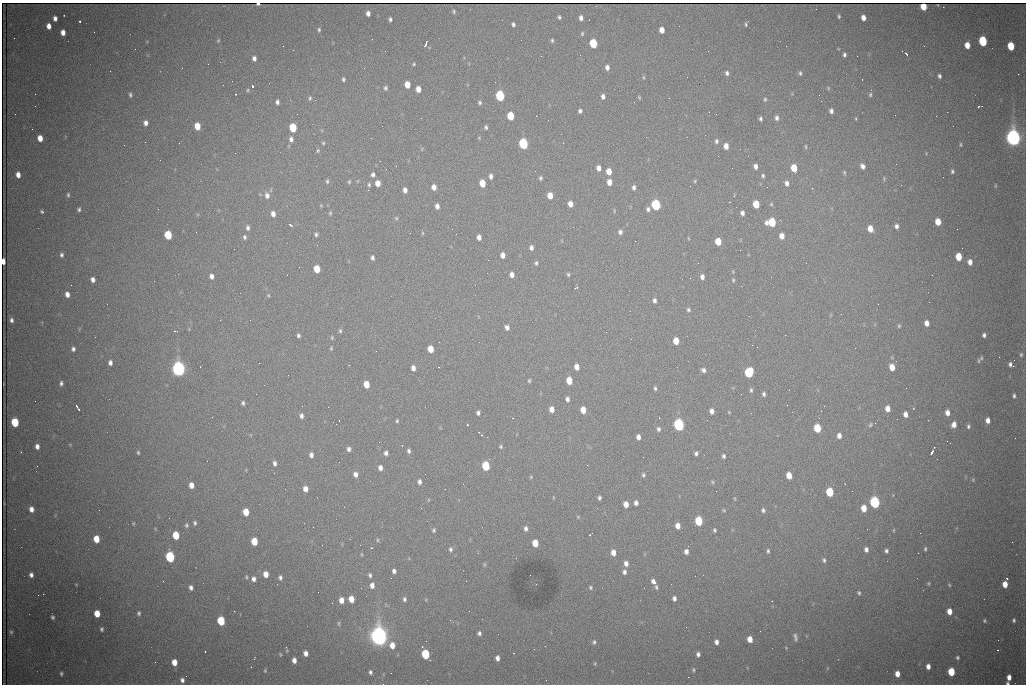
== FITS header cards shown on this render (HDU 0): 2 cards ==
NAXIS1  =                 1024 /fastest changing axis
NAXIS2  =                  682 /next to fastest changing axis

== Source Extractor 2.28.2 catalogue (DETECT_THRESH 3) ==
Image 1024 x 682 px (HDU 0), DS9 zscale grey, 1 PNG px = 1 image px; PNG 1028 x 686 px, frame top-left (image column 1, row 682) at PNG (2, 3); no overlay
Background 2110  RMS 28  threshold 83.1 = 3 sigma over >= 5 px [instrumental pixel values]
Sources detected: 414; all 414 listed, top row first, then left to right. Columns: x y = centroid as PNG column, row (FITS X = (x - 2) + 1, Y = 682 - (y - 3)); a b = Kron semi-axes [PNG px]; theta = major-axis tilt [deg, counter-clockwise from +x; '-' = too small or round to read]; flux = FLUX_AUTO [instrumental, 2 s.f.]
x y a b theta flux
258 4 3 3 - 3.2e+03
923 6 5 5 - 3.9e+04
816 9 2 2 - 1.1e+03
454 11 6 5 - 2.7e+03
368 13 5 4 - 8.2e+03
839 16 4 3 - 2.7e+03
559 17 4 3 - 3.3e+03
55 18 5 4 - 7.8e+03
581 18 5 4 - 7.7e+03
863 18 5 4 - 1.1e+04
390 19 4 3 - 4.0e+03
80 21 3 2 - 4.5e+03
513 24 4 3 - 4.0e+03
746 24 5 3 - 2.4e+03
49 26 5 4 - 1.2e+04
319 30 5 4 - 2.9e+03
662 30 5 4 - 1.7e+04
63 32 5 4 - 1.3e+04
94 32 2 2 - 1.3e+03
582 34 6 4 75 2.7e+03
14 38 2 2 - 1.5e+03
372 39 2 2 - 1.1e+03
218 40 5 3 - 2.1e+03
552 40 5 4 - 2.9e+03
983 41 6 5 - 1.3e+05
426 43 7 3 74 9.6e+03
593 43 6 5 - 9.8e+04
967 45 5 4 - 2.0e+04
1011 46 6 5 - 5.7e+04
293 50 2 2 - 8.7e+02
906 53 4 2 - 3.7e+03
844 55 4 3 - 4.1e+03
857 56 2 2 - 2.1e+03
254 58 5 4 - 6.8e+03
208 64 2 2 - 3.0e+03
414 64 5 4 - 2.2e+03
607 67 6 5 - 7.6e+03
110 71 2 2 - 8.1e+02
727 73 6 5 - 5.0e+03
800 73 5 4 - 3.2e+03
1018 74 2 2 - 1.5e+04
939 76 5 4 - 4.5e+03
644 77 5 3 - 2.3e+03
687 77 2 2 - 9.3e+02
343 79 5 4 - 3.5e+03
862 79 3 2 - 3.8e+03
495 82 2 2 - 8.9e+02
407 84 5 4 - 2.8e+04
252 86 3 3 - 1.1e+05
385 88 5 4 - 4.0e+03
828 88 5 4 - 2.1e+03
418 89 5 4 - 1.5e+04
248 90 5 4 - 2.4e+03
130 95 5 4 - 3.7e+03
870 95 6 5 - 3.4e+03
500 96 6 5 - 1.9e+05
603 96 5 4 - 6.8e+03
639 97 5 3 - 2.3e+03
310 98 6 4 80 3.4e+03
765 99 5 4 - 2.6e+03
315 100 2 2 - 1.3e+03
277 102 5 4 - 5.9e+03
634 102 2 2 - 9.2e+02
480 103 5 4 - 3.5e+03
980 106 5 2 - 2.4e+03
580 111 4 4 - 4.7e+03
831 111 5 4 - 6.5e+03
947 112 2 2 - 3.0e+03
15 114 2 2 - 8.3e+02
297 114 2 2 - 2.4e+03
716 114 2 2 - 7.9e+02
510 116 6 5 - 6.2e+04
536 116 2 2 - 8.6e+02
777 118 6 5 - 5.9e+03
760 119 4 3 - 3.6e+03
856 119 3 3 - 1.7e+03
146 123 5 5 - 8.8e+03
197 126 6 5 - 3.6e+04
382 126 3 2 - 1.5e+03
486 127 4 3 - 3.4e+03
293 128 6 5 - 8.2e+04
40 138 5 4 - 2.0e+04
1013 138 8 6 -82 1.3e+06
291 139 7 6 - 8.1e+03
716 141 6 5 - 4.5e+03
179 143 3 2 - 4.1e+03
323 143 4 4 - 2.5e+03
563 143 2 2 - 9.6e+02
523 144 6 5 - 2.4e+05
124 145 3 2 - 1.9e+03
960 145 5 3 - 2.2e+03
726 146 5 4 - 1.4e+04
806 147 6 3 -89 2.3e+03
318 151 6 5 - 3.3e+03
235 153 2 2 - 1.3e+03
896 164 3 2 - 1.3e+03
755 166 5 4 - 8.5e+03
862 166 6 5 - 7.6e+03
599 168 5 4 - 9.9e+03
732 168 2 2 - 7.0e+02
794 168 6 5 - 3.9e+04
609 171 5 4 - 2.2e+04
952 171 5 4 - 3.6e+03
844 172 6 4 -75 2.6e+03
373 174 5 4 - 5.1e+03
18 175 5 4 - 1.3e+04
491 176 5 4 - 6.8e+03
763 176 5 4 - 3.4e+03
540 178 4 4 - 3.2e+03
884 179 5 4 - 2.3e+03
327 181 6 4 -81 3.3e+03
695 181 5 4 - 2.2e+03
349 182 5 4 - 2.5e+03
609 182 5 4 - 1.5e+04
378 183 5 4 - 1.8e+04
482 183 6 5 - 3.6e+04
787 183 7 5 -73 8.4e+03
369 185 6 5 - 3.3e+03
901 185 2 2 - 1.7e+03
995 186 6 3 -82 1.9e+03
434 187 5 5 - 1.1e+04
634 187 5 4 - 5.3e+03
812 188 3 2 - 3.5e+03
368 190 2 2 - 8.6e+03
405 190 5 4 - 8.9e+03
68 195 6 4 90 3.1e+03
267 195 9 6 -79 1.0e+04
550 195 5 4 - 2.3e+04
570 204 5 4 - 1.4e+04
756 204 6 5 - 4.4e+04
771 204 5 4 - 2.5e+03
321 205 4 4 - 1.8e+03
656 205 6 5 - 2.2e+05
437 206 5 4 - 8.8e+03
79 209 5 4 - 3.6e+03
158 209 2 2 - 8.2e+02
648 209 6 5 - 5.0e+03
614 211 6 3 89 1.8e+03
42 212 4 4 - 2.7e+03
330 213 5 4 - 2.6e+03
742 213 5 4 - 6.4e+03
273 214 6 5 - 9.6e+03
396 218 5 5 - 2.8e+03
780 220 3 2 - 2.5e+03
772 222 6 6 - 8.2e+04
938 222 6 5 - 2.7e+04
290 224 3 3 - 7.7e+03
896 226 5 4 - 6.3e+03
248 228 7 5 -83 5.2e+03
870 229 6 4 -75 2.3e+04
196 232 2 2 - 9.1e+02
620 232 5 5 - 5.5e+03
410 233 2 2 - 7.7e+02
423 233 5 3 - 2.1e+03
316 234 5 4 - 3.6e+03
168 235 6 5 - 8.3e+04
782 236 5 5 - 1.5e+04
244 237 6 5 - 3.9e+03
479 237 5 4 - 1.1e+04
688 238 5 3 - 1.5e+03
718 241 5 5 - 3.9e+04
531 248 5 4 - 6.3e+03
740 250 2 2 - 1.1e+03
61 255 5 5 - 4.3e+03
503 255 5 4 - 1.0e+04
959 257 6 5 - 4.0e+04
372 258 5 4 - 4.5e+03
488 260 3 2 - 2.2e+03
3 261 5 3 - 1.4e+04
970 262 6 5 - 1.0e+04
536 263 5 4 - 3.4e+03
806 263 2 2 - 1.1e+03
317 269 6 5 - 4.4e+04
606 270 2 2 - 1.1e+03
568 274 6 4 -74 2.8e+03
512 275 5 4 - 1.0e+04
932 275 2 2 - 1.1e+03
212 276 5 5 - 8.1e+03
702 277 5 4 - 7.6e+03
93 279 5 4 - 7.9e+03
733 280 6 4 -89 2.5e+03
71 285 2 2 - 7.0e+03
576 288 4 3 - 2.6e+03
67 294 5 4 - 1.1e+04
268 295 5 4 - 2.2e+03
654 300 5 4 - 5.6e+03
878 304 2 2 - 1.3e+03
688 310 5 5 - 3.5e+03
841 314 2 2 - 2.6e+03
11 320 4 4 - 5.2e+03
220 320 2 2 - 1.1e+03
927 323 5 4 - 1.3e+04
899 326 5 4 - 2.7e+03
507 327 6 5 - 7.2e+03
189 329 4 4 - 1.7e+03
755 330 2 2 - 1.4e+03
175 331 4 2 - 2.3e+03
340 331 6 4 -86 3.2e+03
298 335 4 3 - 3.9e+03
984 335 4 4 - 5.0e+03
95 337 2 2 - 1.0e+03
332 337 5 4 - 2.5e+03
676 341 5 5 - 3.0e+04
752 345 2 2 - 4.4e+03
331 348 5 4 - 2.2e+03
855 348 2 2 - 7.7e+02
73 349 4 4 - 5.0e+03
431 349 6 5 - 2.8e+04
705 354 2 2 - 7.6e+02
1021 355 6 5 - 3.5e+03
999 357 2 2 - 8.5e+02
981 358 6 5 - 2.5e+03
1014 360 3 2 - 2.5e+03
979 361 7 4 82 2.7e+03
110 363 5 4 - 7.2e+03
259 363 3 2 - 1.8e+03
349 365 2 2 - 9.3e+02
1012 366 5 3 - 2.4e+04
438 367 3 2 - 9.3e+02
577 367 5 4 - 1.4e+04
892 367 6 5 - 2.3e+04
413 368 5 4 - 9.7e+03
178 369 7 5 -81 9.5e+05
703 370 5 5 - 5.7e+03
749 372 6 5 - 1.5e+05
288 375 2 2 - 1.5e+03
529 381 5 3 - 2.8e+03
569 381 6 5 - 3.7e+04
61 383 5 4 - 4.3e+03
366 384 5 5 - 3.3e+04
655 388 5 3 - 3.4e+03
751 390 6 4 -89 3.5e+03
256 394 2 2 - 1.7e+03
741 394 2 2 - 9.1e+02
764 394 4 3 - 4.3e+03
1014 396 6 4 86 4.0e+03
567 399 6 4 -81 6.1e+03
35 401 3 2 - 1.4e+03
243 403 4 3 - 3.6e+03
76 406 4 2 - 2.5e+03
824 406 2 2 - 8.6e+02
79 409 3 2 - 1.9e+03
552 409 5 5 - 1.4e+04
888 409 6 4 -88 1.5e+04
583 410 5 4 - 2.4e+04
712 411 5 4 - 9.4e+03
821 411 2 2 - 8.7e+02
729 412 4 4 - 1.6e+03
478 413 5 4 - 5.2e+03
947 413 5 4 - 1.2e+04
905 414 5 4 - 1.1e+04
301 416 6 5 - 6.5e+03
212 417 2 2 - 7.9e+02
513 418 3 3 - 1.6e+03
897 419 2 2 - 1.0e+03
988 420 5 4 - 1.1e+04
339 421 2 2 - 1.8e+03
397 421 4 3 - 2.5e+03
15 422 6 5 - 8.2e+04
875 423 3 2 - 1.9e+03
954 424 4 4 - 2.1e+04
679 425 6 5 - 4.3e+05
870 425 6 5 - 3.1e+03
968 426 5 4 - 3.6e+03
817 428 6 5 - 7.2e+04
658 429 6 5 - 4.2e+03
839 436 5 4 - 1.0e+04
638 437 5 4 - 8.9e+03
37 446 5 4 - 9.1e+03
501 446 4 4 - 2.6e+03
934 447 3 3 - 2.4e+03
349 449 5 4 - 6.0e+03
409 451 5 4 - 4.8e+03
138 452 4 3 - 2.4e+03
932 452 4 3 - 5.9e+03
386 453 4 4 - 6.3e+03
696 453 4 4 - 4.3e+03
311 455 5 4 - 8.0e+03
723 456 5 4 - 4.1e+03
275 463 6 4 -88 5.8e+03
587 465 2 2 - 5.9e+03
486 466 6 5 - 9.8e+04
380 468 5 4 - 8.2e+03
355 474 5 4 - 9.0e+03
643 475 5 4 - 3.1e+03
789 475 6 4 -78 2.5e+04
531 477 4 4 - 2.0e+03
973 480 5 4 - 2.1e+03
419 482 5 4 - 6.1e+03
712 482 6 4 -24 2.5e+03
463 484 3 2 - 1.3e+03
191 485 5 4 - 1.4e+04
305 489 5 4 - 1.3e+04
716 491 2 2 - 2.0e+03
852 491 2 2 - 1.4e+03
830 492 6 5 - 8.8e+04
599 498 4 3 - 3.9e+03
735 499 5 3 - 1.6e+03
875 502 6 5 - 3.3e+05
636 503 5 4 - 6.8e+03
626 504 5 4 - 1.5e+04
344 507 2 2 - 4.1e+03
421 508 3 3 - 8.5e+02
864 508 6 5 - 2.6e+04
31 509 5 4 - 1.1e+04
99 510 2 2 - 8.6e+02
724 510 5 4 - 2.1e+03
763 510 5 4 - 3.9e+03
246 512 6 5 - 3.5e+04
578 517 4 4 - 1.7e+03
699 521 6 5 - 1.1e+05
133 523 3 3 - 1.7e+03
195 523 5 4 - 4.0e+03
186 525 6 5 - 3.6e+03
678 526 5 4 - 1.4e+04
526 528 6 4 -88 6.0e+03
434 530 6 5 - 3.2e+03
714 530 4 3 - 2.9e+03
894 530 5 3 - 2.1e+03
176 535 6 5 - 5.1e+04
590 535 4 2 - 2.0e+03
96 539 6 5 - 3.2e+04
377 540 5 3 - 2.1e+03
254 541 6 5 - 4.3e+04
1012 542 2 2 - 9.2e+02
535 543 6 5 - 3.2e+04
451 549 7 5 -77 4.6e+03
866 549 6 5 - 7.8e+03
925 549 6 4 81 3.0e+03
768 551 5 4 - 3.3e+03
886 551 5 5 - 4.9e+03
686 552 5 4 - 8.1e+03
613 553 6 5 - 1.5e+04
918 553 2 2 - 1.1e+03
361 554 5 3 - 1.6e+03
170 557 6 5 - 2.1e+05
824 560 7 5 -81 4.4e+03
626 563 6 5 - 9.3e+03
484 564 5 5 - 2.4e+03
394 571 4 4 - 5.6e+03
624 572 6 5 - 6.1e+03
266 574 5 4 - 1.8e+04
31 575 5 4 - 7.2e+03
370 575 4 3 - 3.6e+03
246 577 5 4 - 2.3e+03
280 577 5 4 - 5.0e+03
1007 578 3 2 - 3.1e+03
254 579 5 5 - 7.6e+03
654 583 4 3 - 1.1e+05
928 583 5 4 - 2.5e+03
76 584 4 3 - 1.3e+03
536 584 2 2 - 1.1e+03
1005 584 6 4 -88 2.0e+04
372 585 5 4 - 9.9e+03
949 585 5 4 - 2.0e+03
191 587 5 4 - 6.7e+03
590 587 5 4 - 2.9e+03
644 588 2 2 - 1.1e+03
859 593 6 5 - 3.5e+03
43 594 2 2 - 9.8e+03
366 596 2 2 - 7.8e+02
674 598 5 4 - 6.2e+03
351 599 5 4 - 2.3e+04
404 599 5 4 - 4.3e+03
341 600 5 4 - 1.5e+04
772 601 2 2 - 9.9e+02
234 611 2 2 - 1.2e+03
949 611 5 4 - 1.8e+04
97 613 5 5 - 2.9e+04
139 613 5 4 - 3.9e+03
53 617 4 3 - 3.2e+03
1014 620 5 4 - 3.4e+03
221 621 6 5 - 9.0e+04
984 621 5 4 - 2.6e+03
339 623 6 3 -83 2.1e+03
686 627 2 2 - 1.0e+03
102 629 5 4 - 3.6e+03
11 632 5 5 - 2.9e+03
479 633 4 4 - 4.6e+03
379 636 8 7 - 1.8e+06
795 637 10 5 -77 5.8e+03
750 639 5 4 - 2.1e+04
998 640 2 2 - 1.2e+03
594 642 5 4 - 3.6e+03
716 642 5 4 - 7.5e+03
392 645 7 5 -88 1.8e+04
786 648 5 3 - 1.6e+03
997 650 3 2 - 1.9e+03
205 651 2 2 - 1.4e+03
287 651 5 3 - 1.8e+03
306 653 5 4 - 9.9e+03
513 653 2 2 - 1.0e+03
280 654 4 3 - 2.0e+03
425 654 6 5 - 1.2e+05
698 654 5 4 - 5.6e+03
957 657 4 3 - 3.2e+03
497 658 5 4 - 8.3e+03
254 659 3 2 - 6.2e+03
294 660 5 4 - 1.0e+04
155 662 2 2 - 1.1e+03
174 662 5 5 - 2.0e+04
595 664 4 4 - 1.9e+03
928 666 5 4 - 9.8e+03
251 667 2 2 - 9.3e+02
265 670 4 3 - 2.3e+03
693 670 5 4 - 2.6e+03
370 672 4 3 - 4.2e+03
951 672 6 5 - 6.0e+04
61 673 4 4 - 3.3e+03
391 673 2 2 - 8.2e+02
897 674 5 4 - 1.6e+04
1009 677 6 4 85 1.3e+04
182 680 5 4 - 6.1e+03
1007 683 4 4 - 4.2e+03
At the frame edge (FLAGS 8, measured only in part): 4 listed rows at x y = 258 4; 923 6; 3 261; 1007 683